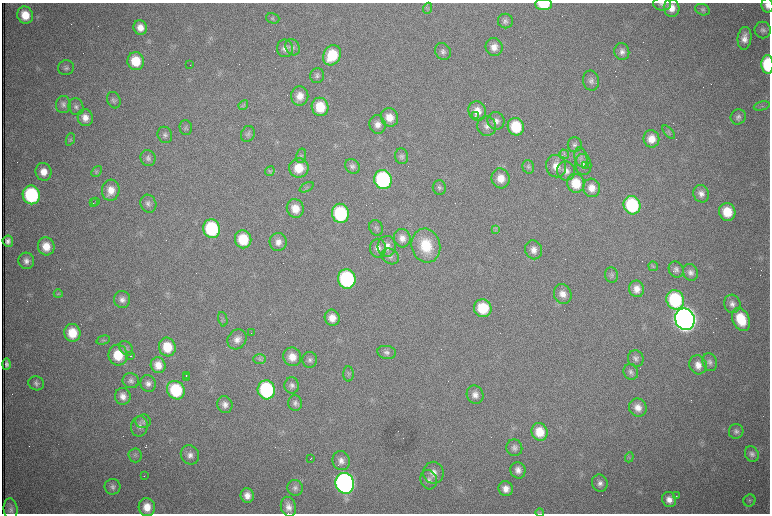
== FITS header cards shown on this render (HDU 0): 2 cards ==
NAXIS1  =                 1536 /fastest changing axis
NAXIS2  =                 1023 /next to fastest changing axis

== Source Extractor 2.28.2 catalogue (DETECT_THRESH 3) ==
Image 1536 x 1023 px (HDU 0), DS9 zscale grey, zoomed out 1/2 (1 PNG px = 2 x 2 image px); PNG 772 x 516 px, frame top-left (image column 1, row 1022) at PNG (2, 3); each listed source drawn as its Kron ellipse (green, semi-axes under 4 px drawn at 4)
Background 1010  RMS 16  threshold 46.6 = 3 sigma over >= 5 px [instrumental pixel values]
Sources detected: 235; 67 cannot appear on this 1/2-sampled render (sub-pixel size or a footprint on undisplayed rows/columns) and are neither listed nor drawn; the other 168 listed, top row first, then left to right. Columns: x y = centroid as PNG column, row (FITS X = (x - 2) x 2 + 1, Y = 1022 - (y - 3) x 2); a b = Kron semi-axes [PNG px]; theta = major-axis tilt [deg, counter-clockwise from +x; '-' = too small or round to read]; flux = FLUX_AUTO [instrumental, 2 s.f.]
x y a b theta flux
544 4 8 5 -2 1.1e+05
662 4 9 6 -7 1.2e+04
767 5 7 6 - 1.9e+04
428 8 6 4 70 5.3e+03
672 8 9 7 -77 3.5e+04
703 10 7 5 -23 7.3e+03
25 15 9 7 -71 6.3e+04
273 18 7 5 -16 5.6e+03
505 21 7 7 - 1.1e+04
140 27 7 6 - 3.0e+04
763 30 8 8 - 1.3e+04
744 38 11 7 82 2.9e+04
293 47 8 6 -60 1.0e+04
494 47 9 8 - 2.9e+04
285 48 9 8 - 1.9e+04
443 52 9 7 -54 1.3e+04
622 52 8 7 - 1.8e+04
332 55 10 8 62 1.3e+05
136 61 9 8 - 8.9e+04
767 64 9 6 -87 2.0e+05
190 65 2 1 - 9.8e+04
66 68 8 7 - 1.0e+04
317 76 7 7 - 1.0e+04
591 81 10 8 -79 1.6e+04
300 96 9 8 - 3.7e+04
114 100 8 6 -67 1.0e+04
63 105 8 7 - 1.3e+04
243 105 5 3 - 5.1e+03
762 106 8 2 14 4.8e+03
76 107 8 7 - 1.2e+04
320 107 9 8 - 9.4e+04
477 111 10 8 -64 4.4e+04
475 116 3 2 - 2.0e+03
389 117 9 8 - 4.4e+04
738 117 8 7 - 1.1e+04
85 118 8 7 - 2.9e+04
496 121 9 8 - 1.9e+04
377 124 9 8 - 2.4e+04
487 126 10 9 - 2.0e+04
516 127 9 8 - 1.3e+05
186 128 7 6 - 7.8e+03
669 132 8 3 -49 5.9e+03
248 134 8 6 67 1.0e+04
165 135 8 7 - 1.2e+04
70 139 6 4 69 5.6e+03
651 139 9 8 - 4.3e+04
575 145 7 7 - 1.0e+04
564 154 5 3 - 4.5e+03
301 156 7 5 76 8.8e+03
402 156 8 6 -76 1.1e+04
581 157 10 6 -77 1.3e+04
148 158 8 7 - 1.3e+04
583 164 10 8 -85 1.8e+04
585 165 2 2 - 2.9e+03
352 166 8 7 - 1.2e+04
556 166 11 10 - 3.9e+04
528 167 7 6 - 7.6e+03
299 168 10 9 - 7.4e+04
97 171 6 4 49 5.3e+03
270 171 5 4 - 6.6e+03
566 171 9 9 - 2.2e+04
43 172 9 8 - 3.7e+04
501 178 10 9 - 4.4e+04
383 180 9 8 - 4.8e+05
576 183 9 8 - 8.4e+04
307 187 7 3 27 4.3e+03
439 188 7 6 - 9.8e+03
592 188 9 8 - 3.4e+04
111 190 10 9 - 3.9e+04
701 194 9 7 -65 2.0e+04
31 195 9 8 - 3.7e+05
95 201 2 1 - 2.0e+03
93 203 2 1 - 1.6e+03
148 204 9 7 -63 1.5e+04
632 205 9 8 - 2.6e+05
295 209 9 8 - 4.8e+04
727 212 9 8 - 8.4e+04
340 213 10 8 -80 2.8e+05
376 228 8 6 -63 9.0e+03
212 229 9 8 - 2.9e+05
496 230 4 2 - 3.5e+03
402 238 9 8 - 2.5e+04
243 239 9 8 - 1.1e+05
8 241 6 5 - 1.6e+04
278 242 9 8 - 2.4e+04
46 246 9 8 - 5.1e+04
387 246 10 9 - 2.8e+04
426 246 17 14 -76 1.2e+05
378 248 9 8 - 2.0e+04
533 250 9 8 - 2.5e+04
390 256 9 7 -35 1.4e+04
26 261 8 7 - 1.7e+04
653 266 5 4 - 5.4e+03
676 269 8 7 - 1.3e+04
690 272 9 7 -65 1.6e+04
611 275 8 6 -79 9.3e+03
347 279 9 8 - 4.4e+05
636 289 8 7 - 2.8e+04
58 294 4 2 - 3.0e+03
563 294 10 8 -67 2.8e+04
122 299 8 8 - 1.9e+04
675 300 10 8 -69 2.8e+05
732 304 9 8 - 1.8e+04
483 308 9 8 - 1.1e+05
332 318 8 7 - 3.6e+04
223 319 7 4 -77 7.0e+03
685 319 11 9 -69 4.9e+06
741 319 12 8 -65 1.1e+05
72 333 9 8 - 8.2e+04
251 333 2 1 - 1.2e+03
237 339 10 9 - 2.4e+04
103 340 7 3 15 4.8e+03
167 347 9 8 - 9.3e+04
126 348 8 6 -50 9.8e+03
387 352 9 6 -9 1.2e+04
118 355 10 9 - 9.9e+04
131 356 2 1 - 4.9e+03
292 357 9 9 - 4.1e+04
636 358 8 8 - 1.4e+04
259 359 6 5 - 9.1e+03
310 360 8 7 - 1.2e+04
710 362 9 7 -72 1.4e+04
6 364 5 4 - 1.1e+04
158 365 8 7 - 3.7e+04
698 365 9 8 - 3.1e+04
631 372 8 7 - 1.2e+04
348 374 8 5 90 7.6e+03
186 375 2 1 - 2.2e+03
186 378 2 1 - 1.6e+03
131 381 8 7 - 1.3e+04
36 383 8 7 - 1.1e+04
148 384 8 7 - 1.8e+04
292 385 8 7 - 1.4e+04
176 390 10 8 -52 2.0e+05
266 390 9 8 - 3.6e+05
475 395 9 8 - 2.4e+04
123 396 8 8 - 2.5e+04
295 403 8 7 - 1.2e+04
225 405 8 7 - 1.9e+04
638 408 9 8 - 3.2e+04
143 421 7 7 - 1.0e+04
139 426 10 8 79 1.8e+04
736 431 7 7 - 1.2e+04
540 432 9 8 - 6.8e+04
514 448 8 8 - 1.5e+04
752 454 8 6 -67 1.3e+04
135 455 7 6 - 8.5e+03
190 455 10 9 - 2.1e+04
629 457 5 4 - 5.2e+03
310 459 2 1 - 2.6e+03
341 461 9 8 - 2.2e+04
518 470 8 7 - 2.2e+04
433 473 11 10 - 3.1e+04
144 476 2 1 - 5.3e+03
429 480 10 8 -72 1.7e+04
345 483 10 9 - 1.5e+06
600 483 9 7 -73 1.8e+04
112 487 8 8 - 1.3e+04
295 488 8 7 - 1.2e+04
506 489 7 7 - 2.7e+04
247 495 7 6 - 2.7e+04
676 496 2 1 - 4.2e+03
669 500 8 6 -61 2.6e+04
749 501 6 5 - 7.0e+03
147 507 9 8 - 4.8e+04
288 507 10 7 -75 2.4e+04
11 509 11 7 -84 1.5e+04
540 512 4 3 - 3.3e+03
At the frame edge (FLAGS 8, measured only in part): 4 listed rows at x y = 544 4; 662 4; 767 5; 767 64
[67 sub-pixel or undisplayed-footprint detections neither listed nor drawn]